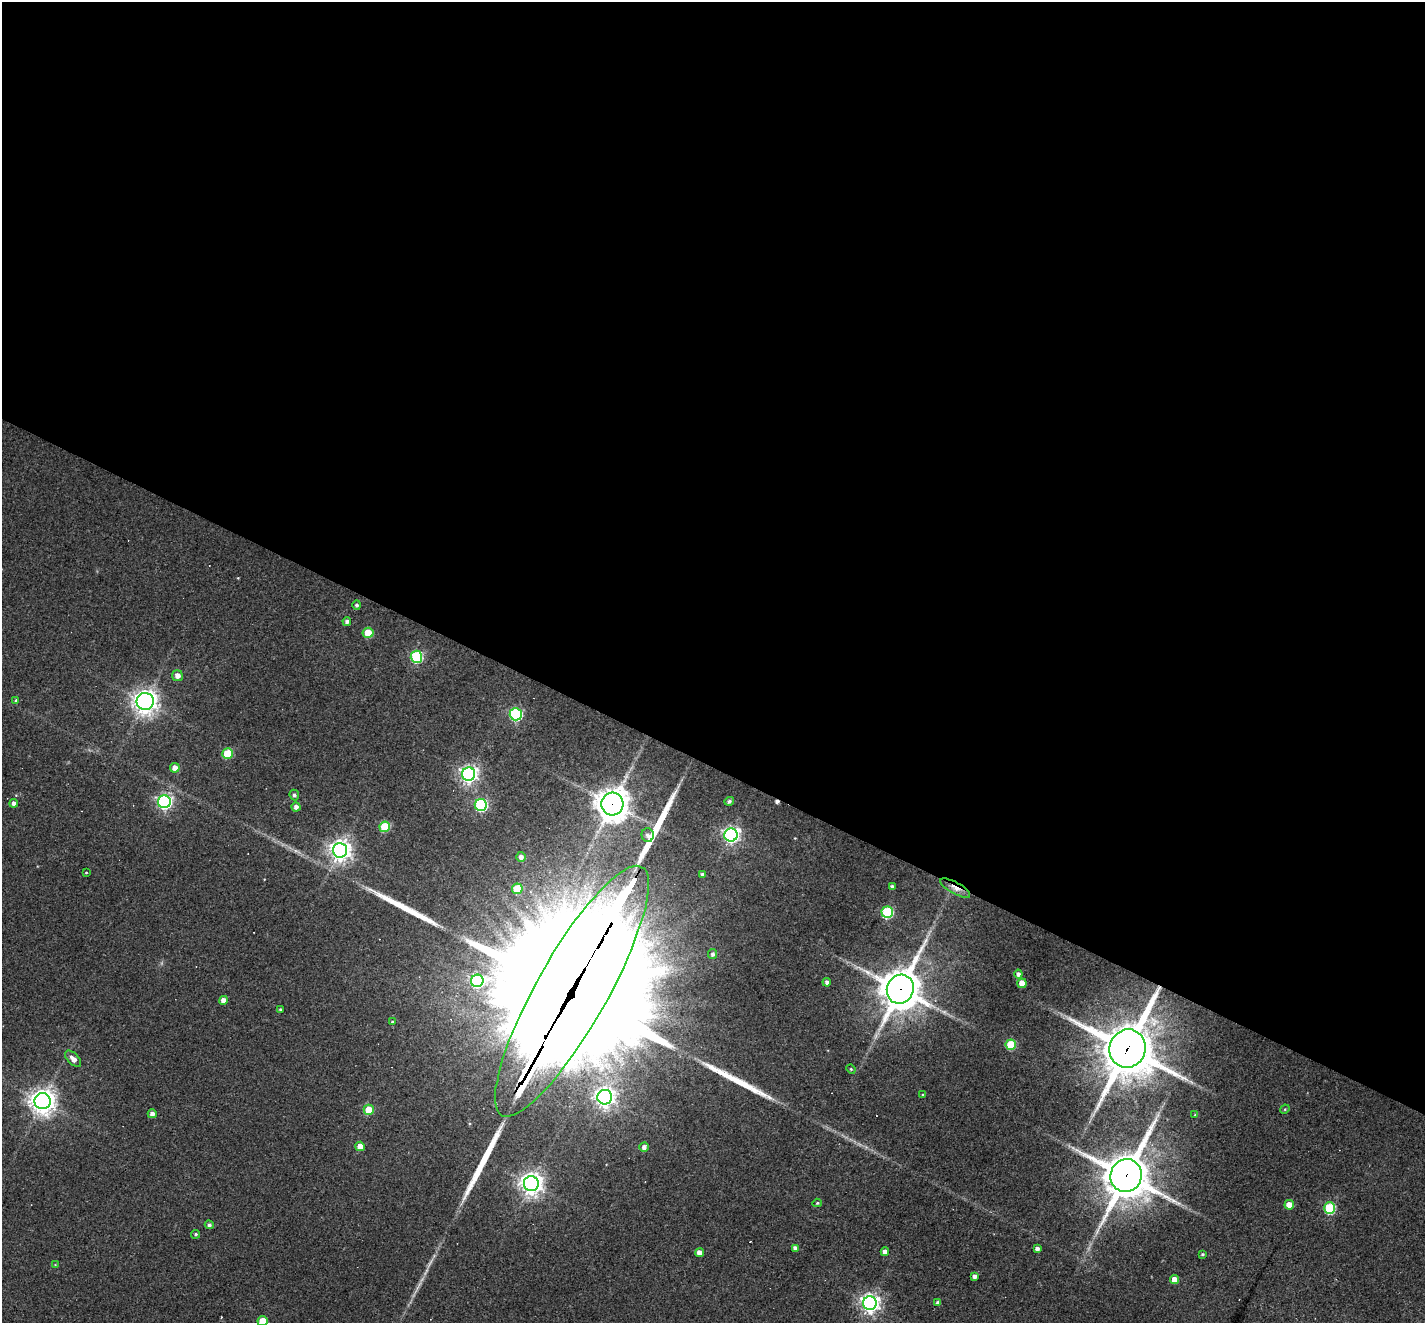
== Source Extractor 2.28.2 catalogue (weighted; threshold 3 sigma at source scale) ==
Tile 3 of 4 x 4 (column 3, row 1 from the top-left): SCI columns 2846-4268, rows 4241-5561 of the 5690 x 5702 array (HDU 1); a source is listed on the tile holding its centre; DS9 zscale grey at full resolution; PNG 1427 x 1325 px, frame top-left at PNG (2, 2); each listed source drawn as its Kron ellipse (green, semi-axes under 4 px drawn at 4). Shown black and unused: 58% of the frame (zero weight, under 3 of 4 exposures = <1% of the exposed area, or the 3 px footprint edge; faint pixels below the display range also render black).
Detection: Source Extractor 2.28.2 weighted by HDU 2 'WHT'; one run over the whole footprint, this tile lists its part. Background 0.0564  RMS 0.0047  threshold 0.0211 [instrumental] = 3 sigma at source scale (4.5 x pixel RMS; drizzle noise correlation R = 1.50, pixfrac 1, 0.05/0.05 arcsec/px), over >= 5 px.
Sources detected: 83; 2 too faint to see at this stretch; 7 cosmic-ray / hot-pixel residue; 4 long thin detections or spike segments (spike, bleed or trail) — neither listed nor drawn; the other 70 listed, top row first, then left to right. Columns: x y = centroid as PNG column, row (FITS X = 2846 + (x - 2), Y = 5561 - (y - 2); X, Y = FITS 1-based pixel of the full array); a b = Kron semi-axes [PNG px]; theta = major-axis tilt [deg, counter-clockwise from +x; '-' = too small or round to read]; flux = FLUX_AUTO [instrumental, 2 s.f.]
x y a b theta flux
357 605 5 4 - 1
347 622 4 4 - 1.7
368 633 5 5 - 12
416 657 6 6 - 59
177 676 5 5 - 3.1
16 700 4 4 - 0.59
145 702 8 8 - 390
516 714 6 6 - 73
227 754 5 5 - 19
175 768 5 5 - 4
469 774 6 6 - 200
294 795 5 4 - 1.2
729 801 5 4 - 1.3
164 802 6 6 - 130
14 803 4 4 - 1.6
612 804 11 11 - 740
481 805 6 6 - 69
296 807 4 4 - 1.9
385 827 5 5 - 22
648 835 7 6 - 1.9
731 835 6 6 - 180
340 850 7 7 - 360
521 857 5 4 - 2
86 872 3 2 - 0.4
703 874 4 3 - 1.2
892 887 4 4 - 1.6
955 888 17 5 -29 4.1
517 889 5 5 - 19
887 912 5 5 - 50
712 954 5 4 - 1.3
1018 974 4 4 - 1.7
477 981 6 6 - 78
827 982 4 4 - 1.7
1022 983 5 4 - 7.9
900 989 15 13 63 1400
572 991 143 35 61 52000
223 1000 4 4 - 3.5
280 1009 4 3 - 0.59
392 1022 3 3 - 0.41
1011 1045 5 5 - 24
1128 1049 19 18 - 2600
73 1059 10 5 -45 3.3
851 1069 5 4 - 0.54
923 1095 4 3 - 0.43
605 1097 7 7 - 270
42 1101 8 8 - 520
1285 1109 5 4 - 0.5
369 1110 5 5 - 14
152 1114 4 4 - 2.2
1195 1115 4 3 - 0.47
360 1146 5 4 - 5.6
644 1147 5 4 - 2
1126 1176 17 15 67 2100
531 1184 7 7 - 390
817 1203 5 4 - 0.57
1289 1205 5 4 - 7.2
1330 1208 5 5 - 42
209 1225 4 4 - 1.2
196 1234 4 4 - 0.71
795 1248 4 4 - 2
1037 1249 4 4 - 1.6
885 1252 4 4 - 3
700 1253 4 4 - 3.7
1202 1254 3 3 - 0.67
55 1265 3 3 - 0.36
975 1276 4 4 - 1.9
1175 1280 4 4 - 5.9
870 1303 7 7 - 260
938 1303 4 4 - 1.8
262 1321 5 5 - 10
Overlapping masked pixels (flux is a lower limit): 6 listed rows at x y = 612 804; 955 888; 900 989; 572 991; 1128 1049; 1126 1176
Isophote crosses this tile's border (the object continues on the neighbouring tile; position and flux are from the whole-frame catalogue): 1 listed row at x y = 262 1321